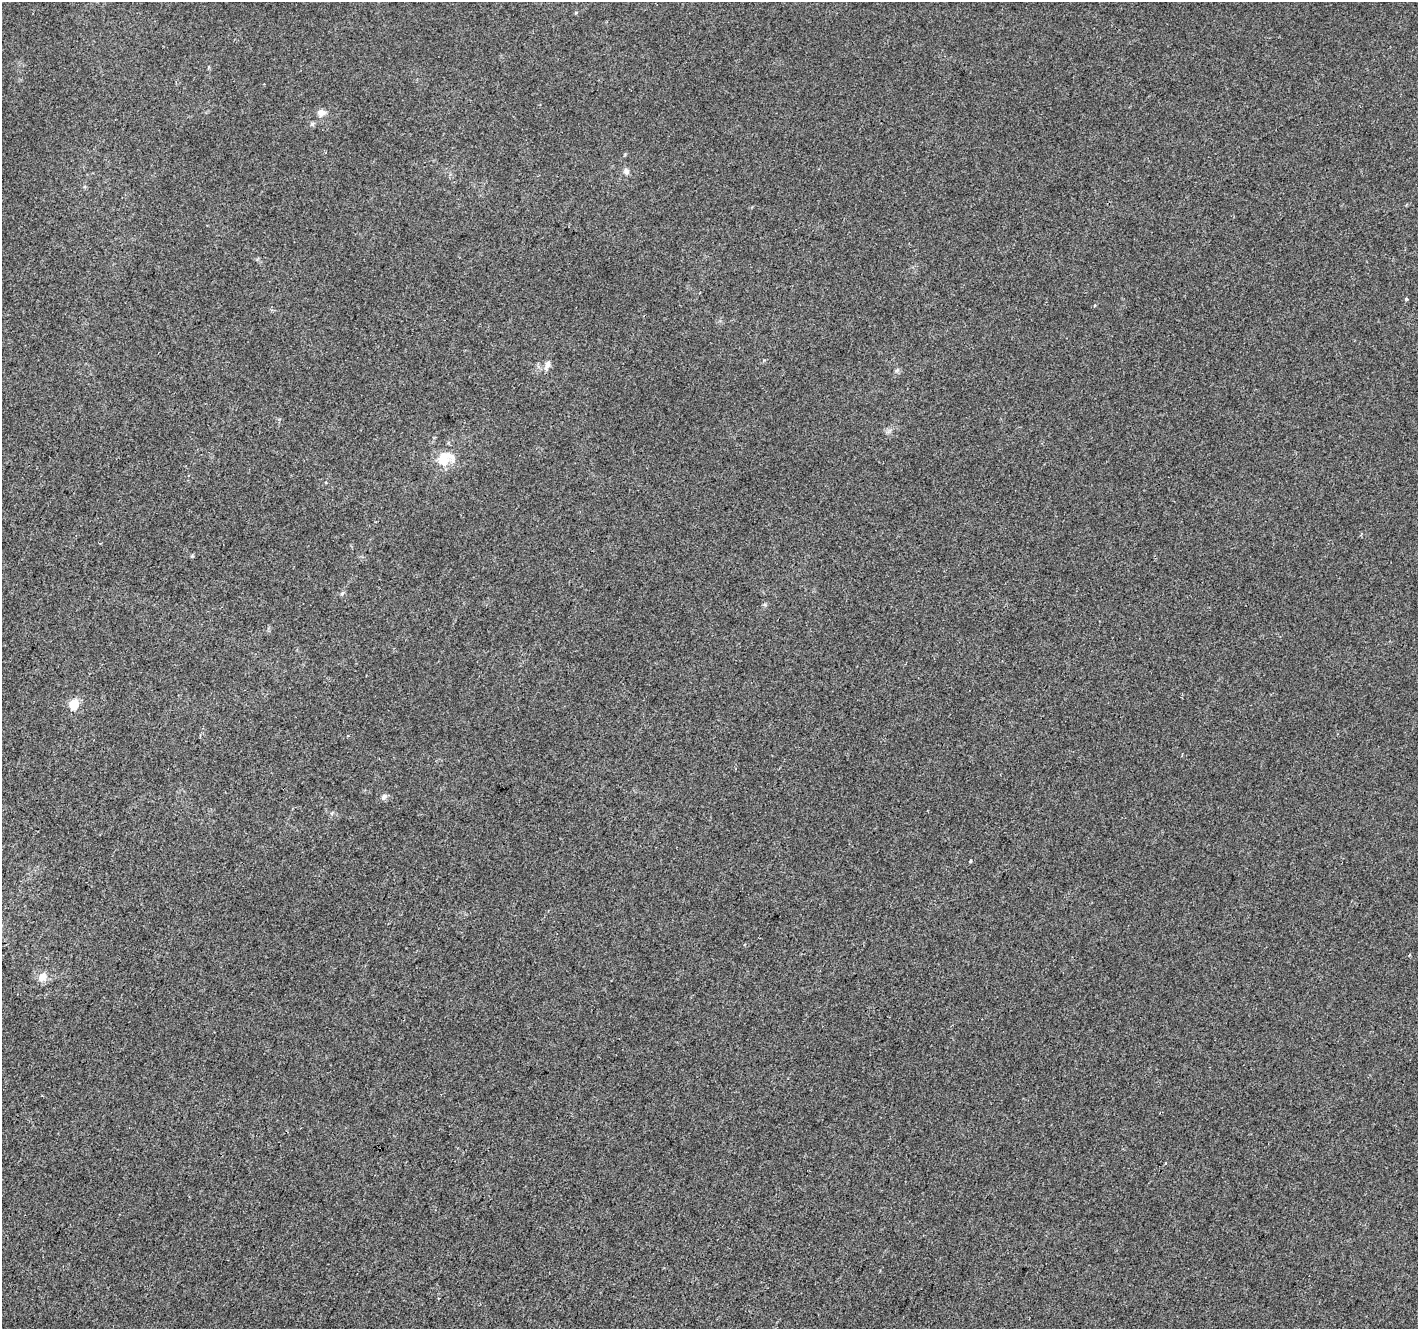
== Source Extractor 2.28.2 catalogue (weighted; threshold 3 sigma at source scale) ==
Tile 7 of 4 x 4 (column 3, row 2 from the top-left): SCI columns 2837-4252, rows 2924-4250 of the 5667 x 5782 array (HDU 1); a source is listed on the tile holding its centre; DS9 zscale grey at full resolution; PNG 1420 x 1331 px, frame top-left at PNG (2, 2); no overlay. Shown black and unused: <1% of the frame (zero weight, under 2 of 3 exposures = <1% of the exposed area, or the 3 px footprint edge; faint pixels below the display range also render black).
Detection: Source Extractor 2.28.2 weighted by HDU 2 'WHT'; one run over the whole footprint, this tile lists its part. Background -6.41e-04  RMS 0.0041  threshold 0.0186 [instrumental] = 3 sigma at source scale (4.5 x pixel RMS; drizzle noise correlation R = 1.50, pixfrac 1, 0.0396/0.0396 arcsec/px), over >= 5 px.
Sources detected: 12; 1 cosmic-ray / hot-pixel residue — not listed; the other 11 listed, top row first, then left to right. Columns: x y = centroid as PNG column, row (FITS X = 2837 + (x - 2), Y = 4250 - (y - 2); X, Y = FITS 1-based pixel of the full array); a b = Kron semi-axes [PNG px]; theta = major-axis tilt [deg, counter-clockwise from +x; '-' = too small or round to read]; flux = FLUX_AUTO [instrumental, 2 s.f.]
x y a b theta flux
321 113 9 7 0 2.4
312 124 6 4 20 0.64
626 172 8 7 - 1.3
1406 299 3 3 - 0.89
547 365 13 7 68 2.1
445 458 23 16 18 8.7
342 593 8 3 45 0.53
74 704 6 5 - 20
384 796 9 6 37 1.2
970 861 3 3 - 0.65
42 977 11 9 52 3.7